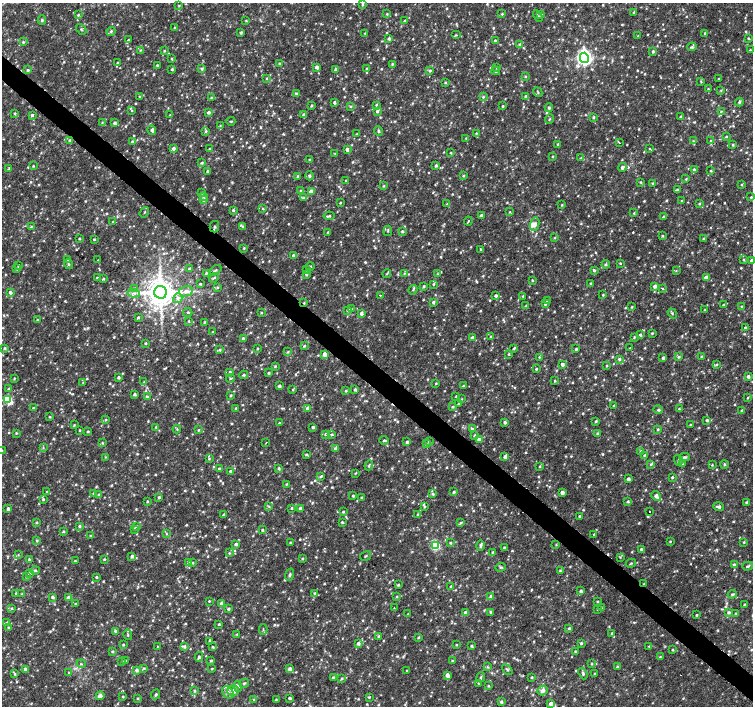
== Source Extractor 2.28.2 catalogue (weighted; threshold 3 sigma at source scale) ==
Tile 6 of 4 x 4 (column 2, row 2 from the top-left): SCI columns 1503-3004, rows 2982-4388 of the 6016 x 6028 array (HDU 1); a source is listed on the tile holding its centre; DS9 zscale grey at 2 x 2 block average (1 PNG px = mean of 2 x 2 image px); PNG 755 x 708 px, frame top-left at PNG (2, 3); each listed source drawn as its Kron ellipse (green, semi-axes under 4 px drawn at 4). Shown black and unused: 4% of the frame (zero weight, under 2 of 3 exposures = <1% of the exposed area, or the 3 px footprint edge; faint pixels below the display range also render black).
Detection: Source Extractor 2.28.2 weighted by HDU 2 'WHT'; one run over the whole footprint, this tile lists its part. Background 0.0049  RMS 0.0029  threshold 0.0131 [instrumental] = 3 sigma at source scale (4.5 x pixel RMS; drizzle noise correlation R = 1.50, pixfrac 1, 0.0396/0.0396 arcsec/px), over >= 5 px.
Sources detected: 1303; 9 cosmic-ray / hot-pixel residue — neither listed nor drawn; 3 coinciding with a brighter row at this scale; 23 inside a brighter listed object's ellipse — not listed separately; of the other 1268, all 500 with FLUX_AUTO >= 0.595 (the completeness limit of this list) listed and drawn (768 fainter detections not listed), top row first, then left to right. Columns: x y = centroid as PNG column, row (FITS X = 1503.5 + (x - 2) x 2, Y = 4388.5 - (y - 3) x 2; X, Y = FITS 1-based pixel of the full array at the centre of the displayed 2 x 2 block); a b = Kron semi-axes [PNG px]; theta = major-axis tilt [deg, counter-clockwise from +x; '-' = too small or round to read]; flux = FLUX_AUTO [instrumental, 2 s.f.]
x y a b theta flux
362 5 3 3 - 0.69
179 6 3 3 - 0.62
634 12 3 2 - 0.67
387 14 3 3 - 0.63
502 14 3 3 - 0.7
541 14 3 2 - 0.97
78 15 3 3 - 0.7
538 16 6 3 -60 1.2
42 20 4 3 - 1.1
246 21 3 3 - 0.65
405 21 3 2 - 0.83
174 28 3 2 - 0.61
81 29 6 2 -49 0.76
111 31 4 4 - 1.2
241 33 3 2 - 1.1
365 33 2 2 - 0.75
705 33 3 2 - 1.2
456 35 5 2 - 0.62
638 36 3 2 - 0.67
389 38 3 3 - 1.2
748 38 3 2 - 0.69
128 40 4 2 - 0.71
495 41 2 2 - 1.1
23 42 3 3 - 0.88
520 44 3 3 - 0.84
692 47 4 4 - 1.4
140 50 3 3 - 0.66
750 50 3 3 - 0.63
164 51 3 2 - 0.65
653 51 3 2 - 1.4
584 58 5 4 - 260
172 59 3 3 - 0.75
117 63 3 2 - 0.98
279 63 3 3 - 0.79
392 64 3 2 - 0.79
157 65 3 2 - 0.64
317 67 3 3 - 2.7
497 67 4 3 - 0.93
172 69 3 3 - 0.85
202 69 4 3 - 1.2
367 69 3 3 - 1.2
28 70 3 2 - 1.3
336 70 3 2 - 2.1
430 71 3 3 - 0.87
496 71 4 3 - 1.2
526 76 3 3 - 0.64
267 78 3 3 - 0.69
719 79 2 2 - 0.67
445 82 3 3 - 0.67
701 82 4 3 - 0.63
708 89 2 2 - 0.62
721 90 3 3 - 0.68
538 92 5 2 - 0.69
296 93 3 3 - 0.82
525 96 3 3 - 0.8
140 97 3 2 - 0.79
483 97 3 3 - 0.81
211 98 3 3 - 0.65
334 102 3 2 - 1.4
739 102 4 3 - 1.2
312 105 3 2 - 0.83
376 105 3 3 - 0.75
351 106 3 3 - 0.64
503 106 3 2 - 0.75
549 108 4 3 - 1.2
132 111 3 2 - 0.61
377 111 3 3 - 1.2
721 111 4 3 - 0.92
209 112 3 3 - 1.6
15 113 3 2 - 0.84
32 115 3 3 - 1.4
170 115 3 3 - 0.62
304 115 3 3 - 1.6
681 116 3 3 - 0.9
594 117 3 3 - 0.91
549 119 5 3 - 0.89
231 121 4 2 - 0.67
102 123 4 3 - 0.68
115 123 3 3 - 2.1
220 125 3 3 - 0.61
152 130 5 3 - 1.9
206 131 3 3 - 0.86
378 131 5 3 - 1.1
476 133 3 3 - 0.68
357 134 4 2 - 0.67
726 136 3 2 - 0.7
466 138 3 2 - 0.65
70 141 3 3 - 2.5
693 141 3 3 - 0.7
711 141 3 3 - 0.87
132 142 3 3 - 0.99
619 143 2 2 - 0.73
558 144 3 3 - 0.84
733 145 3 2 - 0.93
173 148 3 3 - 2.2
210 149 3 2 - 0.84
347 149 3 2 - 2.6
650 149 3 3 - 0.6
451 153 2 2 - 0.73
335 154 3 3 - 0.6
553 156 3 2 - 0.63
581 158 3 3 - 0.81
309 160 3 2 - 0.67
202 163 4 3 - 1
436 165 3 3 - 1.3
33 166 3 2 - 0.66
622 167 4 3 - 1.7
9 169 4 3 - 0.79
694 169 3 3 - 0.92
207 171 3 3 - 0.84
711 171 2 2 - 0.64
464 175 3 3 - 0.69
297 176 4 3 - 0.84
309 176 4 3 - 0.96
686 179 3 3 - 0.67
346 180 2 2 - 0.63
641 182 3 3 - 0.65
653 183 3 3 - 0.86
742 184 3 3 - 0.67
383 186 3 3 - 0.65
677 190 4 2 - 0.95
301 191 3 3 - 0.94
311 192 3 3 - 6
202 193 3 3 - 0.68
203 196 4 3 - 1
751 197 3 3 - 0.73
304 198 4 3 - 0.93
204 200 4 3 - 1.9
682 201 3 2 - 0.61
340 203 2 2 - 0.69
447 204 3 2 - 0.62
699 204 3 3 - 0.75
562 205 3 2 - 0.62
263 208 3 3 - 0.62
233 210 3 3 - 0.99
144 212 6 2 55 0.67
510 212 3 3 - 0.61
634 213 2 2 - 0.64
481 215 3 3 - 1.3
329 216 5 2 - 0.96
663 217 4 3 - 0.96
468 221 4 3 - 0.65
113 222 3 3 - 0.63
535 224 6 4 77 3.1
31 226 4 3 - 0.63
243 226 3 3 - 0.81
214 227 6 5 - 2
388 231 5 2 - 0.68
402 231 3 3 - 0.97
328 232 3 2 - 0.61
662 236 3 2 - 0.61
555 238 3 2 - 0.6
79 239 3 2 - 0.71
94 239 3 2 - 0.76
704 239 3 3 - 1.2
244 248 3 3 - 0.68
481 249 4 2 - 0.79
293 256 3 3 - 1.8
67 259 3 3 - 1.1
98 260 2 2 - 2.1
744 260 3 3 - 0.78
752 261 3 3 - 2.9
620 263 3 2 - 0.6
69 264 5 3 - 1.1
606 264 4 3 - 0.9
18 266 3 3 - 0.89
310 266 4 2 - 0.74
16 269 3 3 - 0.67
189 269 3 3 - 1.2
307 269 3 2 - 0.62
215 270 7 3 37 1.1
594 270 3 3 - 1.2
676 271 3 3 - 0.65
206 273 4 3 - 0.83
404 273 3 3 - 0.63
306 274 3 3 - 0.98
387 274 4 3 - 0.78
438 274 4 3 - 0.68
97 278 3 3 - 1.3
214 278 5 3 - 1.1
706 278 3 3 - 5.1
103 279 3 2 - 0.7
532 281 3 2 - 0.61
591 283 2 2 - 0.8
200 284 3 2 - 0.75
433 284 3 3 - 0.79
424 286 4 3 - 0.83
655 286 3 3 - 3.1
218 287 4 3 - 0.72
135 288 4 2 - 0.7
662 288 3 3 - 0.66
413 290 5 3 - 0.95
186 291 7 5 14 2.8
10 292 3 3 - 2.1
160 292 6 6 - 1600
134 293 6 2 -9 1.3
380 295 2 2 - 1.2
603 295 2 2 - 0.61
496 296 3 2 - 1.4
523 296 4 2 - 0.61
178 298 5 4 - 2
547 301 3 3 - 1.1
433 302 4 3 - 1.2
304 303 3 2 - 0.7
545 304 4 3 - 1
723 305 3 3 - 1.3
526 306 3 3 - 0.78
742 306 3 2 - 0.61
632 307 3 3 - 0.66
352 309 4 2 - 0.62
348 310 4 3 - 1.3
705 310 3 3 - 0.65
188 312 4 2 - 0.73
261 313 3 3 - 0.65
361 313 3 3 - 2.5
672 313 5 2 - 0.74
138 317 3 2 - 0.97
37 320 3 2 - 0.61
188 321 3 2 - 0.62
204 322 3 2 - 0.64
745 327 3 3 - 0.83
213 332 3 2 - 0.74
652 333 3 2 - 0.81
640 335 3 3 - 1.5
491 336 3 3 - 0.62
634 337 4 3 - 0.69
472 338 3 3 - 3.1
243 339 3 3 - 1.5
146 343 3 2 - 0.73
304 346 3 3 - 0.79
5 348 4 4 - 1
257 348 3 3 - 0.65
514 348 4 2 - 0.79
630 348 3 2 - 0.61
576 349 2 2 - 0.96
220 350 3 3 - 0.83
288 352 3 3 - 0.68
324 354 3 3 - 4.4
509 354 3 2 - 0.68
539 357 3 3 - 0.62
679 357 4 3 - 0.98
702 357 3 3 - 0.98
663 358 3 3 - 1.3
619 359 3 3 - 1.5
562 364 3 2 - 2.3
606 365 4 2 - 0.66
716 365 4 3 - 0.74
275 366 3 2 - 0.83
536 369 3 3 - 0.91
230 372 3 3 - 1
269 373 3 2 - 0.91
244 375 4 3 - 0.92
748 376 3 2 - 2.2
118 377 3 3 - 1.4
230 378 4 2 - 0.75
14 379 3 2 - 0.6
144 381 3 3 - 0.64
555 381 3 2 - 0.61
83 383 2 2 - 0.6
436 383 3 2 - 0.62
279 386 3 3 - 1.4
463 386 3 3 - 0.78
9 389 3 3 - 0.77
293 389 3 2 - 0.64
355 390 3 2 - 1.3
346 391 3 3 - 0.76
134 394 3 3 - 1.3
231 395 3 3 - 0.81
456 396 3 3 - 0.62
147 397 3 3 - 2.3
748 397 3 3 - 0.68
8 399 4 3 - 50
462 399 4 3 - 0.7
458 403 3 3 - 0.73
614 406 3 2 - 0.84
453 407 3 3 - 0.8
33 408 3 2 - 0.93
235 408 3 3 - 0.67
307 408 3 3 - 2.8
679 409 3 3 - 0.6
658 410 4 4 - 1.3
742 410 3 2 - 0.86
50 417 2 2 - 0.81
106 420 4 3 - 0.88
707 420 3 3 - 1.2
596 421 4 3 - 0.94
505 422 3 3 - 1.6
279 423 3 2 - 0.66
74 425 3 3 - 0.61
691 425 2 2 - 1.1
156 427 3 3 - 0.97
313 427 2 2 - 1.6
177 429 4 3 - 0.7
472 429 4 3 - 1.3
658 429 3 3 - 0.81
80 430 3 2 - 0.6
199 430 4 3 - 0.69
88 431 3 2 - 0.75
16 433 3 3 - 0.68
325 434 3 3 - 0.84
332 434 3 3 - 0.71
597 434 4 3 - 1.2
474 435 4 3 - 0.71
479 439 3 3 - 3.3
384 440 4 3 - 1.2
407 442 3 3 - 1.5
429 442 3 3 - 0.87
102 443 3 3 - 0.67
266 443 2 2 - 0.87
426 444 3 3 - 0.65
43 448 3 2 - 0.61
335 449 4 3 - 1.7
2 450 3 2 - 0.62
641 451 4 3 - 1.3
306 454 3 3 - 0.98
644 455 4 3 - 0.96
505 456 3 3 - 2.7
105 457 3 3 - 0.62
684 457 5 3 - 1.7
209 459 4 3 - 0.69
678 460 5 3 - 0.9
651 464 3 3 - 0.89
682 464 4 3 - 0.82
724 464 4 3 - 0.9
369 465 5 2 - 0.83
712 465 3 3 - 0.61
540 466 3 2 - 0.72
279 468 3 3 - 0.91
219 469 4 2 - 0.98
230 471 3 3 - 1.2
355 473 3 2 - 0.63
320 477 4 3 - 0.76
672 477 3 2 - 0.73
628 479 3 3 - 1.9
286 484 3 2 - 0.63
46 492 3 3 - 0.67
454 492 3 2 - 0.98
562 492 3 2 - 3.4
93 493 3 3 - 0.77
99 494 3 3 - 0.79
433 494 3 3 - 0.97
353 496 3 2 - 0.83
656 496 5 3 - 2.8
159 497 3 2 - 1.1
361 498 3 2 - 0.63
43 499 3 2 - 0.78
147 501 3 2 - 0.78
628 501 3 3 - 0.96
746 502 3 3 - 1
269 506 3 2 - 0.65
424 506 4 3 - 1
719 507 5 3 - 2
292 508 3 2 - 0.78
8 509 3 3 - 1.9
300 509 3 3 - 3.6
650 511 2 2 - 1.1
343 512 3 3 - 0.92
418 514 3 3 - 1
223 515 4 2 - 1.1
579 516 2 2 - 0.82
36 522 3 3 - 0.75
342 522 3 2 - 1.1
461 523 4 3 - 0.88
79 526 3 3 - 1.2
136 526 3 3 - 0.91
134 529 3 3 - 0.64
262 530 3 3 - 1
63 532 3 3 - 0.75
166 534 3 2 - 0.67
594 534 2 2 - 2
90 536 2 2 - 0.75
37 541 3 3 - 0.87
670 541 3 2 - 0.65
744 542 3 3 - 0.7
290 543 2 2 - 0.6
450 543 3 3 - 0.87
236 544 3 3 - 1.8
435 545 3 3 - 58
556 545 3 3 - 0.6
480 546 5 3 - 1.1
504 548 3 3 - 1.4
641 549 3 3 - 1.1
493 552 3 3 - 1.1
229 553 3 3 - 0.6
18 555 3 2 - 0.62
132 556 3 3 - 2.1
366 556 6 2 32 0.76
620 557 3 3 - 0.62
302 558 3 3 - 0.73
29 559 2 2 - 1.2
104 559 3 2 - 0.72
75 561 3 3 - 0.72
188 562 4 3 - 0.94
192 563 3 2 - 0.7
631 563 5 2 - 0.74
734 565 3 3 - 2
748 566 5 2 - 0.91
501 567 5 3 - 0.9
35 570 4 3 - 1.1
560 570 3 3 - 0.73
29 574 4 4 - 1.2
290 575 6 3 71 1.3
26 577 3 3 - 0.8
96 577 3 2 - 0.91
644 584 2 2 - 0.84
398 585 3 3 - 0.89
451 587 3 3 - 1.8
581 591 3 3 - 1.6
16 593 3 3 - 0.7
314 593 3 2 - 0.69
22 594 4 2 - 0.61
732 594 4 3 - 0.95
397 596 3 2 - 0.63
491 596 3 3 - 1.4
53 597 3 2 - 1.6
68 598 3 3 - 5.8
209 601 2 2 - 0.64
597 602 3 2 - 0.62
221 603 3 3 - 2.8
76 604 3 3 - 0.67
744 604 3 2 - 0.63
12 608 3 3 - 0.62
394 608 2 2 - 0.9
601 608 3 3 - 0.85
228 609 3 2 - 1.2
597 609 3 3 - 0.64
466 612 3 3 - 4.5
491 612 4 3 - 1.1
729 612 4 3 - 1.3
736 613 3 3 - 0.76
408 614 3 3 - 0.88
696 615 2 2 - 0.84
7 622 3 3 - 0.72
219 624 3 2 - 0.77
8 627 3 3 - 0.9
569 628 3 3 - 0.78
263 629 5 2 - 0.66
115 631 3 3 - 1.3
612 633 3 3 - 1
237 634 3 3 - 0.63
128 635 5 2 - 0.76
379 637 3 3 - 1.6
418 637 3 3 - 0.76
210 641 3 3 - 1
358 643 3 3 - 1.9
581 643 3 3 - 1
123 645 2 2 - 0.84
456 645 3 2 - 0.63
185 646 4 3 - 1
471 646 4 3 - 0.77
649 646 2 2 - 0.64
158 647 2 2 - 0.71
213 647 3 3 - 0.86
673 650 3 3 - 0.7
112 651 3 3 - 0.81
575 651 3 2 - 0.64
199 657 5 3 - 1.1
660 657 3 3 - 0.74
122 661 3 3 - 0.67
125 661 3 3 - 0.79
211 661 3 3 - 0.76
453 661 3 2 - 0.65
81 664 4 3 - 0.73
592 664 3 3 - 0.71
487 667 4 3 - 0.79
617 667 3 3 - 1.1
144 668 4 3 - 0.76
26 669 3 3 - 3.1
212 669 3 2 - 0.62
290 669 3 3 - 2.7
137 670 4 3 - 1.9
507 670 6 3 -44 1
407 671 2 2 - 0.74
69 673 3 3 - 1.1
15 674 4 3 - 0.96
583 674 6 3 -69 1.1
594 674 4 3 - 0.89
447 675 4 3 - 3.7
333 677 3 2 - 1.1
481 677 5 3 - 0.99
532 677 3 2 - 0.77
342 678 3 3 - 0.73
244 683 5 3 - 1.1
478 683 3 3 - 0.6
238 686 5 4 - 1.9
488 686 3 3 - 0.7
543 690 5 4 - 2.7
195 691 3 2 - 0.96
233 691 6 5 - 4.4
228 692 7 5 -51 2.7
156 694 5 3 - 1.2
100 696 4 4 - 2.5
123 697 3 2 - 0.66
369 697 3 2 - 0.65
138 698 3 3 - 0.75
289 698 2 2 - 1.5
254 699 3 3 - 0.61
276 699 3 2 - 0.6
501 702 3 3 - 1.4
551 704 3 3 - 4.1
Overlapping masked pixels (flux is a lower limit): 2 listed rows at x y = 304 303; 644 584
Isophote crosses this tile's border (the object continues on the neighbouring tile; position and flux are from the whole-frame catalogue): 3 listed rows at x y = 752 261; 2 450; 551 704